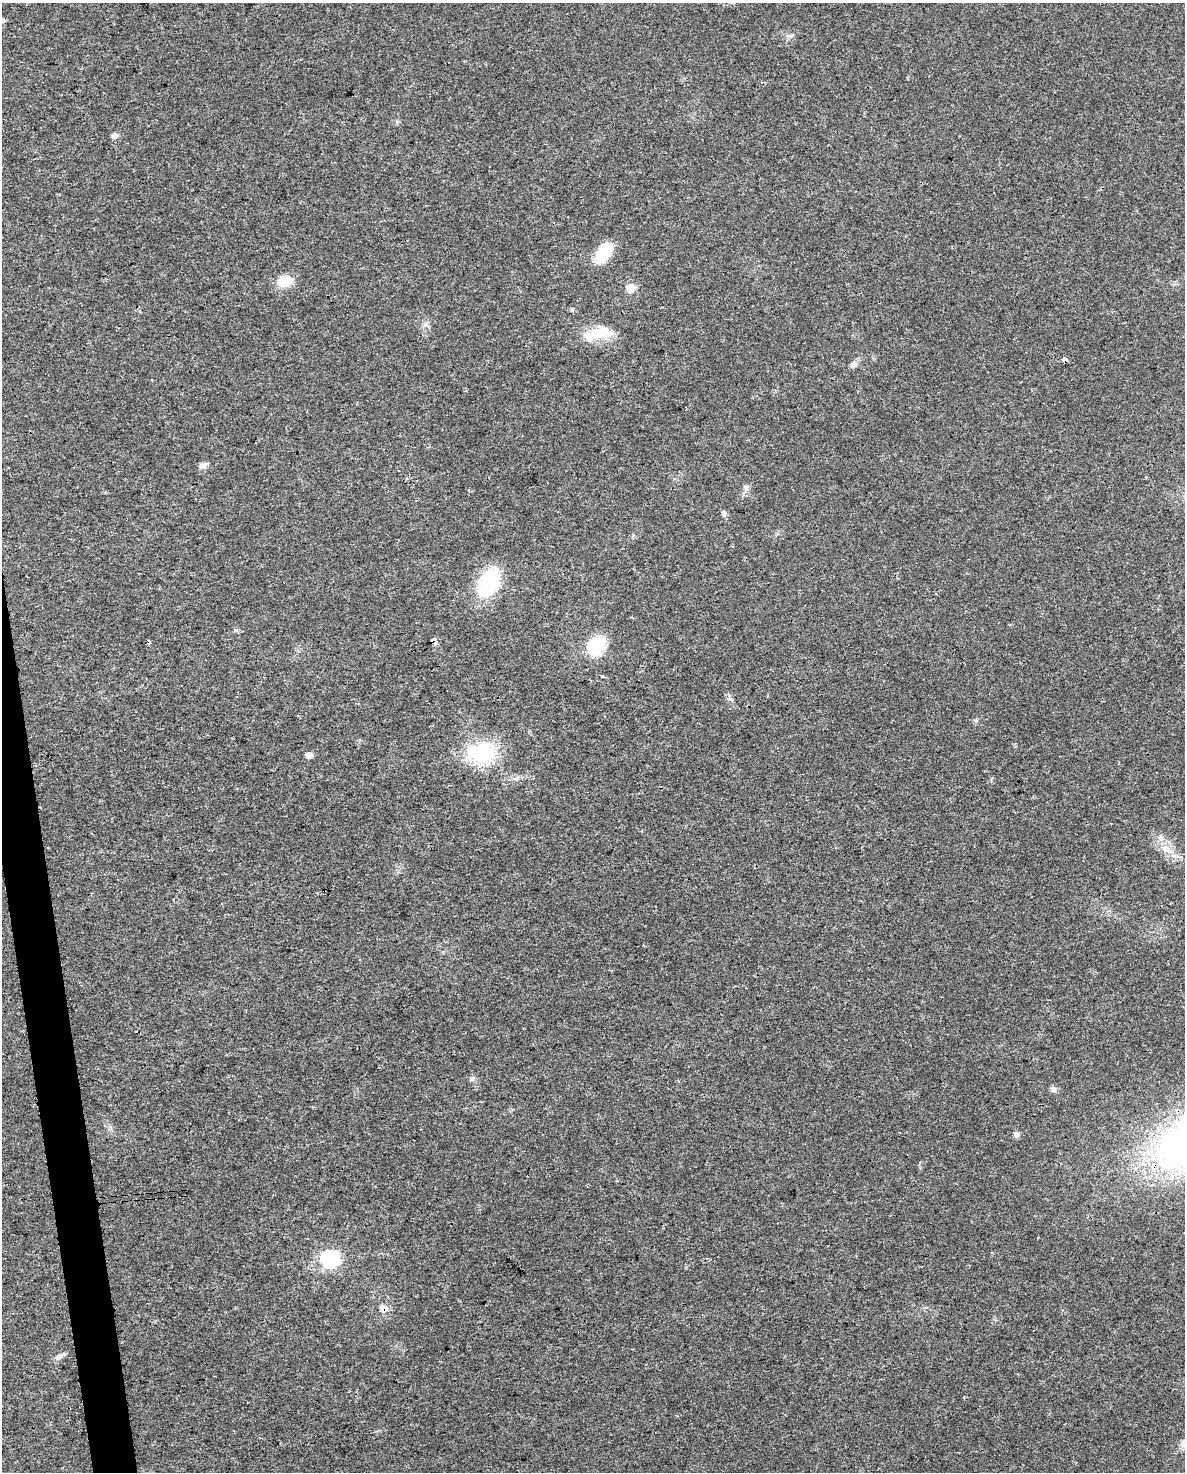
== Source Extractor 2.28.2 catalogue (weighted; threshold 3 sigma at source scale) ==
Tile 7 of 4 x 3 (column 3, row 2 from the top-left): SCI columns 2369-3551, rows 1492-2961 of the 4736 x 4497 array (HDU 1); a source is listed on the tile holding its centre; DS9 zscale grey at full resolution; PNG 1187 x 1474 px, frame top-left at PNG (2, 3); no overlay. Shown black and unused: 2% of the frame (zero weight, under 3 of 4 exposures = <1% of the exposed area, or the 3 px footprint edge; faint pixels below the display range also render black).
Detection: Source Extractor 2.28.2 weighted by HDU 2 'WHT'; one run over the whole footprint, this tile lists its part. Background 0.0232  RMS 0.003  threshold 0.0136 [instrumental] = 3 sigma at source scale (4.5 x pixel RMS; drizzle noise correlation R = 1.50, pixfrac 1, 0.0396/0.0396 arcsec/px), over >= 5 px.
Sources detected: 24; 1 inside a brighter object's white glare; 2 cosmic-ray / hot-pixel residue — not listed; the other 21 listed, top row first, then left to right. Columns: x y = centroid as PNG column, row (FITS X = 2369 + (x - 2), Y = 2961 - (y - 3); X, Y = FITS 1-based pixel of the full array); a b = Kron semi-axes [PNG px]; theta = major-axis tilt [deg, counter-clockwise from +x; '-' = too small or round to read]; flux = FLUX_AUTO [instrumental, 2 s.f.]
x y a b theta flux
114 136 9 7 -6 0.97
603 255 26 16 39 7.3
285 281 15 11 12 6.9
630 288 8 8 - 3.7
598 333 44 14 10 8
853 365 9 7 45 1.3
203 465 11 7 29 1.2
724 513 9 5 -80 0.75
489 583 34 20 62 20
435 641 5 4 - 6.9
596 645 24 18 53 10
602 676 3 3 - 0.55
481 753 26 19 3 23
309 755 6 5 - 1.8
1166 849 11 9 -82 2.4
1053 1089 9 6 -47 0.89
1017 1134 7 7 - 1.1
330 1259 8 8 - 61
384 1308 10 8 -16 2.2
58 1357 10 6 9 1.1
1184 1444 11 8 -69 1.5
Overlapping masked pixels (flux is a lower limit): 2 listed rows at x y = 435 641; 384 1308
Isophote crosses this tile's border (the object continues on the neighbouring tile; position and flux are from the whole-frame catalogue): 1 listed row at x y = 1184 1444
Unlisted compact peaks at least as high as the median listed source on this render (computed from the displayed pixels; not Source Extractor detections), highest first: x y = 472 1079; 976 721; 730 699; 746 488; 236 630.